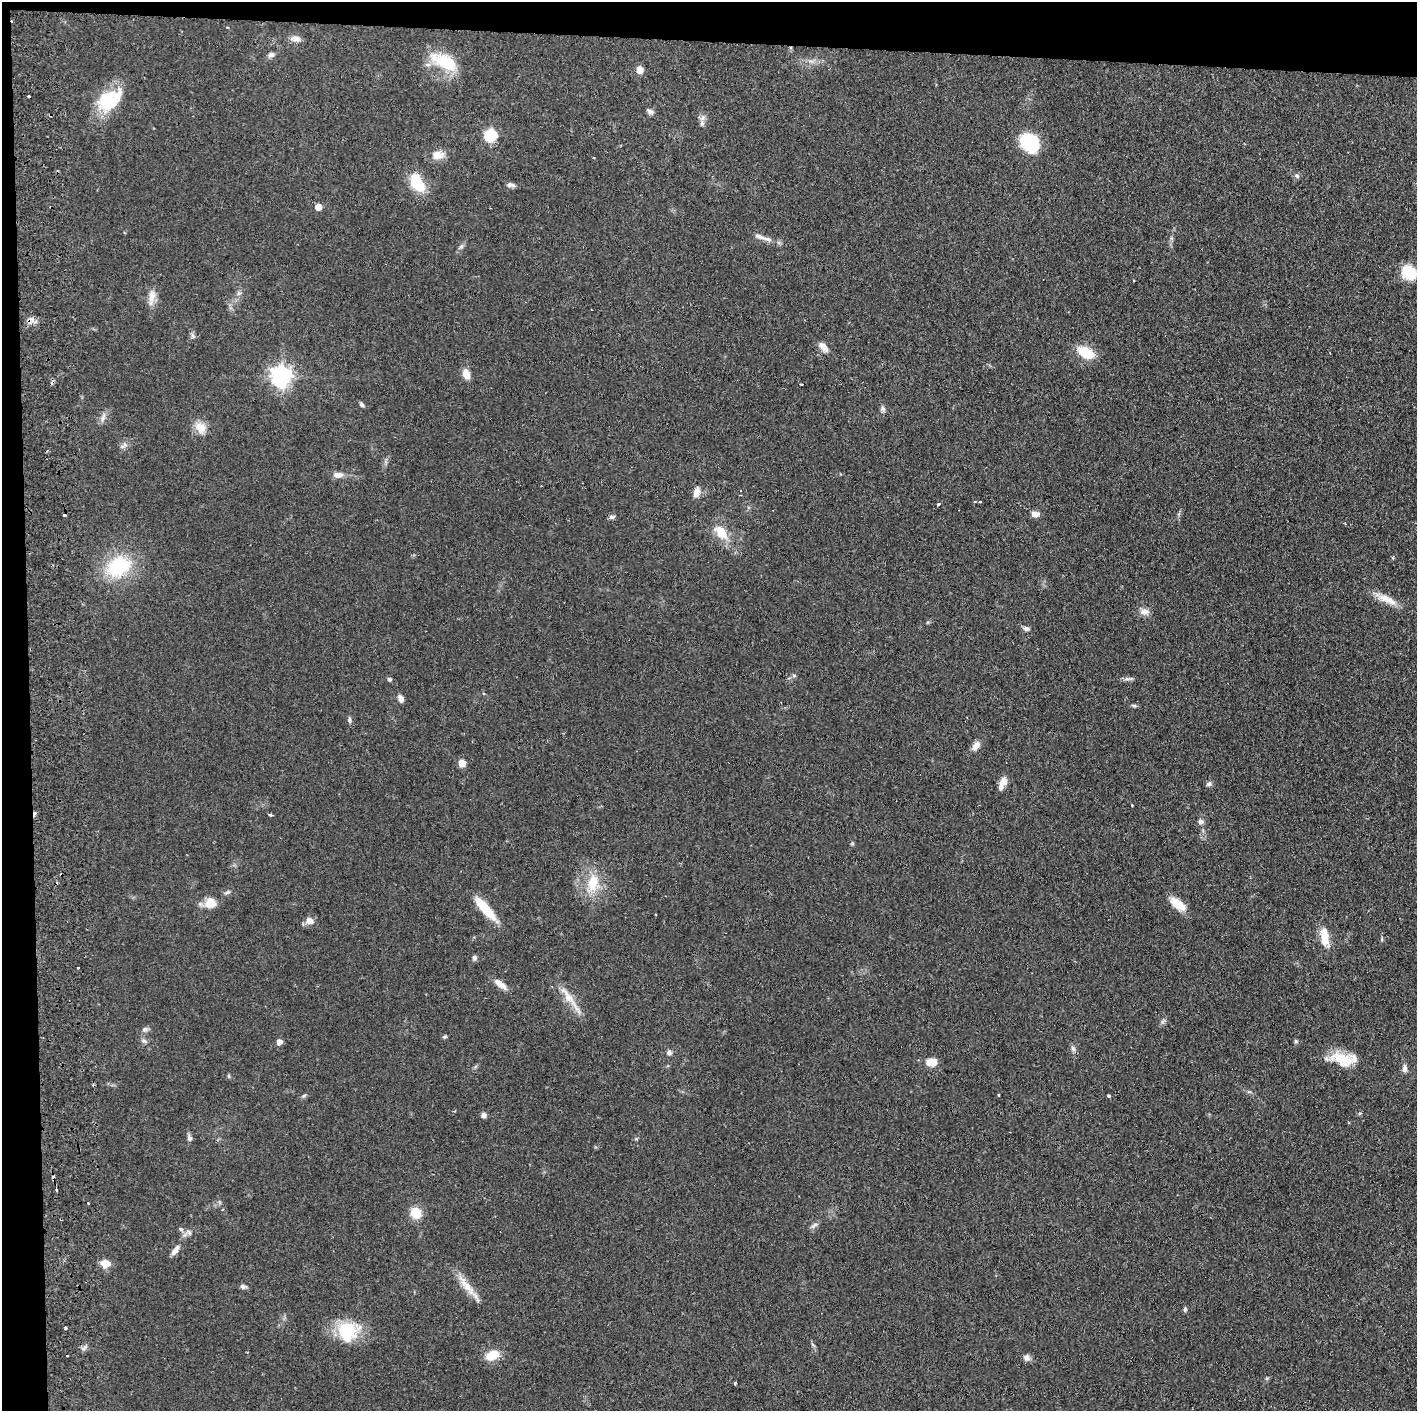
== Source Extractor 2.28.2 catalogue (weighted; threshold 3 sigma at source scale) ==
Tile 1 of 3 x 3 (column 1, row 1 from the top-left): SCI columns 60-1474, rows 2820-4228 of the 4364 x 4231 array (HDU 1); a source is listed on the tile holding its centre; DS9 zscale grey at full resolution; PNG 1419 x 1413 px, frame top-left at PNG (2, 2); no overlay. Shown black and unused: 5% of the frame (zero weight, under 2 of 3 exposures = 3% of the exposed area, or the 3 px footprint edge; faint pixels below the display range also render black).
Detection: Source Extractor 2.28.2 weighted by HDU 2 'WHT'; one run over the whole footprint, this tile lists its part. Background 0.0611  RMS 0.0056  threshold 0.0252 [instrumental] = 3 sigma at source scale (4.5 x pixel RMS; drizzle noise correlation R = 1.50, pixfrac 1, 0.05/0.05 arcsec/px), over >= 5 px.
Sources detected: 118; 15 cosmic-ray / hot-pixel residue — not listed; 2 inside a brighter listed object's ellipse — not listed separately; the other 101 listed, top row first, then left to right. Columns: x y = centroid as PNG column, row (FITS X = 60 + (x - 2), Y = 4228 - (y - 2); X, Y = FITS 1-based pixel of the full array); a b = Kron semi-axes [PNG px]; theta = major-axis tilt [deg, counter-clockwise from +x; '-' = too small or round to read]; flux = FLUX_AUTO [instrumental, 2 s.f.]
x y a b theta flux
296 39 13 7 -7 3.2
271 55 9 6 25 1.9
446 62 37 19 -30 20
640 70 5 5 - 7.9
29 96 3 2 - 0.84
109 100 33 22 37 26
650 111 10 6 -31 1.7
50 115 4 3 - 0.73
702 123 9 6 80 2
491 135 6 6 - 58
1030 143 20 16 -50 29
438 155 17 11 3 5.6
1297 176 7 6 - 1.4
417 182 21 13 -57 19
509 185 8 7 - 1.7
318 207 5 5 - 7.5
759 236 17 6 -19 3.4
461 246 8 5 61 1.4
1408 272 14 12 -54 18
152 296 17 9 81 5
193 336 8 5 -72 1.3
823 347 15 8 -42 3.8
1086 352 16 10 -28 16
466 374 10 7 -73 5.5
281 376 7 7 - 320
801 384 4 2 - 1.8
362 404 7 5 -57 1.1
883 409 8 7 - 1.4
103 418 11 7 57 2.5
200 428 16 11 -45 6.4
122 447 7 4 18 1.2
338 475 14 7 -2 3.4
696 492 10 7 74 4.2
975 501 3 3 - 1.3
980 501 3 3 - 1
938 504 3 2 - 1.5
1035 514 11 7 -5 2.9
612 517 8 6 -6 1.2
721 532 26 13 -47 11
119 566 36 27 31 31
1387 599 30 9 -24 7.8
1145 612 14 8 2 3.1
1026 628 8 5 -17 1.7
794 675 6 4 -2 0.84
389 679 6 4 -31 0.97
1131 679 8 4 0 1.2
401 698 9 6 -71 2.5
1134 706 6 4 -16 0.87
349 720 7 5 86 1
976 746 14 8 56 3.6
462 763 5 5 - 10
1003 782 12 8 51 4.2
1209 784 7 6 - 1.5
1132 805 3 2 - 0.69
270 815 5 3 - 0.92
1201 822 7 7 - 1.8
593 883 26 14 75 14
227 892 8 5 21 1.2
210 903 13 12 - 7.5
1177 904 22 10 -38 8.4
485 908 31 8 -49 16
309 921 9 8 - 3.7
1324 937 26 10 -81 9.8
1382 939 6 4 72 0.64
474 958 7 6 - 1.3
78 968 3 2 - 0.65
500 984 17 7 -37 4.6
569 998 44 7 -53 8.3
1163 1021 8 4 52 1.2
145 1029 8 6 11 1.6
444 1037 7 4 8 0.81
144 1041 7 4 -43 1.2
1296 1041 5 5 - 0.77
279 1042 5 4 - 4.1
1073 1048 9 5 -62 1.5
669 1052 7 6 - 1.5
1343 1059 33 16 -17 15
931 1062 12 8 3 6.7
1404 1068 10 6 -88 2.3
229 1076 6 4 -71 0.62
1249 1092 6 4 -18 0.83
304 1095 6 4 4 0.81
998 1095 3 3 - 0.88
1108 1096 3 3 - 1.4
484 1115 7 6 - 1.7
190 1138 7 6 - 1.6
56 1190 4 2 - 1.7
416 1213 10 9 - 11
815 1225 11 5 40 1.7
180 1229 6 5 - 0.99
175 1250 15 6 55 3.1
105 1263 11 9 -9 5.2
466 1285 30 9 -54 8.5
243 1286 7 6 - 1.5
1185 1309 6 5 - 0.93
65 1328 3 3 - 1.2
348 1331 26 24 28 24
492 1355 16 11 22 9.4
67 1356 3 2 - 0.93
1027 1358 8 8 - 2.4
735 1383 3 3 - 1.4
Overlapping masked pixels (flux is a lower limit): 1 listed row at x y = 50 115